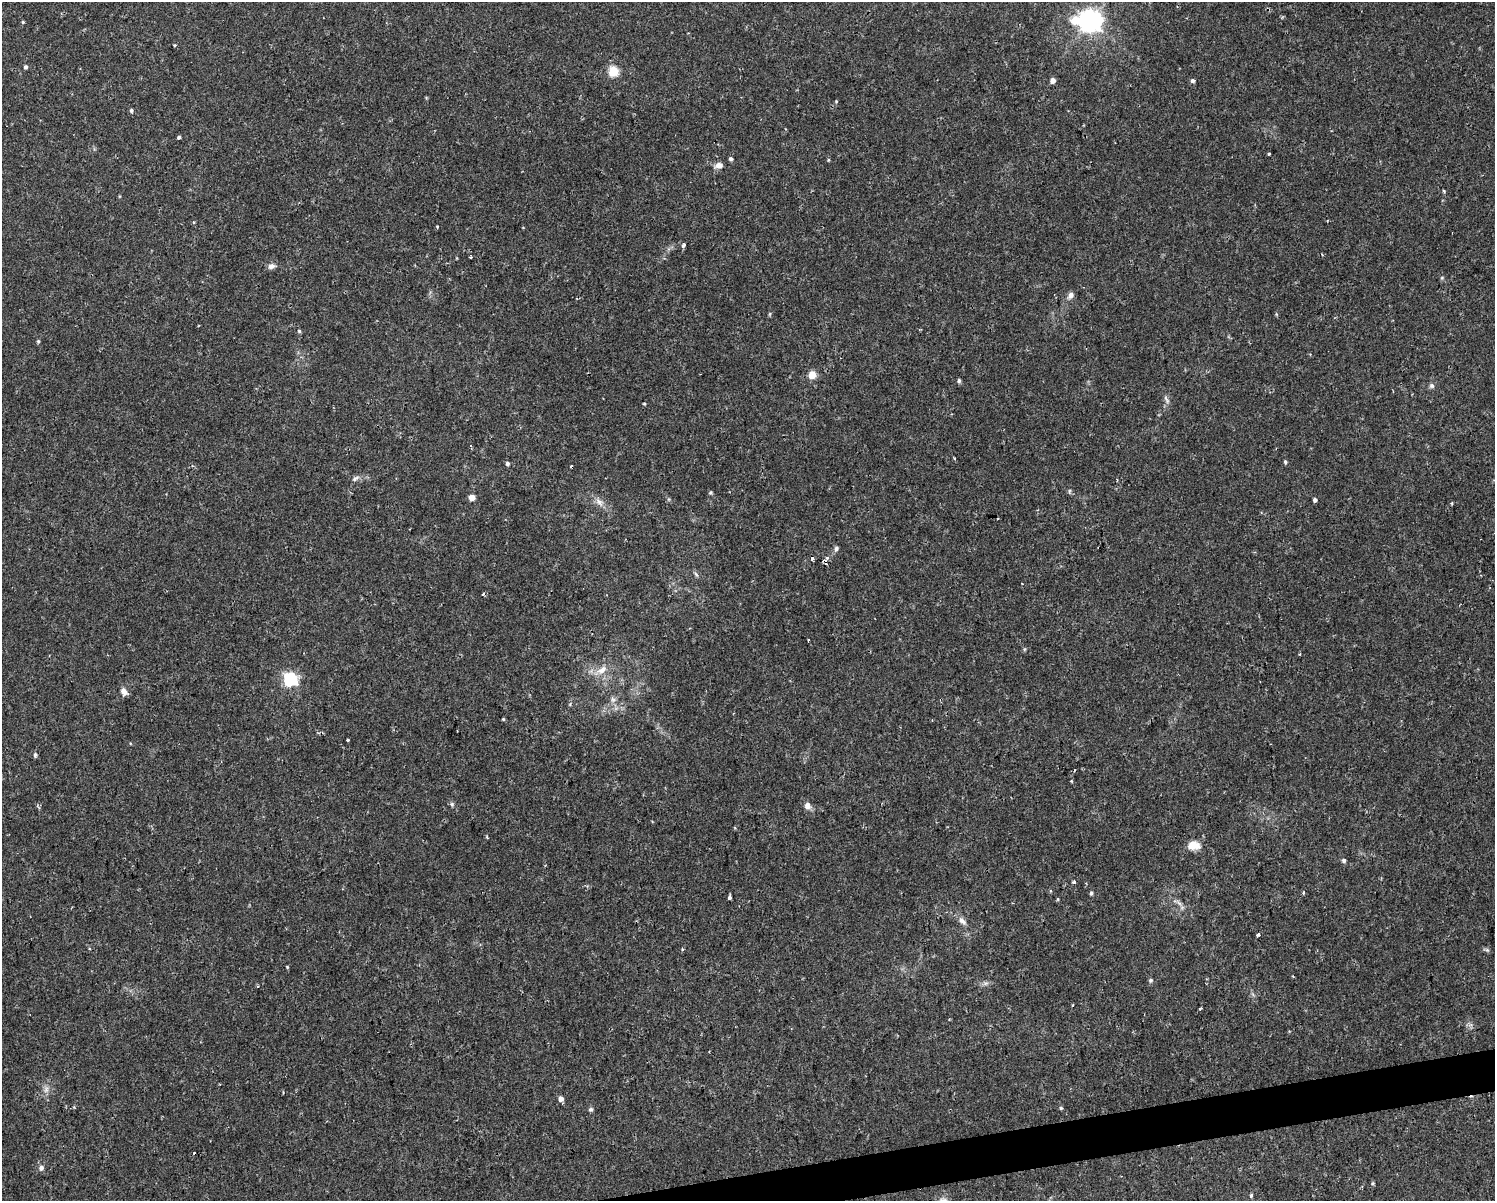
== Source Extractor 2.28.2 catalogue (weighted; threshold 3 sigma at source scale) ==
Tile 5 of 3 x 4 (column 2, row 2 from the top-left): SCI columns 1561-3053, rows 2401-3599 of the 4573 x 4799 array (HDU 1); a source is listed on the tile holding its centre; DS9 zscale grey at full resolution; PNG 1497 x 1203 px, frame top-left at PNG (2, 2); no overlay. Shown black and unused: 2% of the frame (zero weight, under 2 of 3 exposures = <1% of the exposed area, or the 3 px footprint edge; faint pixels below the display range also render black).
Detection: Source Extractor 2.28.2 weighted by HDU 2 'WHT'; one run over the whole footprint, this tile lists its part. Background 0.0342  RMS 0.0031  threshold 0.0142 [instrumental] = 3 sigma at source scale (4.5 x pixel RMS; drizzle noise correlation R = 1.50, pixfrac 1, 0.0396/0.0396 arcsec/px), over >= 5 px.
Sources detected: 82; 1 inside a brighter object's white glare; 3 cosmic-ray / hot-pixel residue — not listed; the other 78 listed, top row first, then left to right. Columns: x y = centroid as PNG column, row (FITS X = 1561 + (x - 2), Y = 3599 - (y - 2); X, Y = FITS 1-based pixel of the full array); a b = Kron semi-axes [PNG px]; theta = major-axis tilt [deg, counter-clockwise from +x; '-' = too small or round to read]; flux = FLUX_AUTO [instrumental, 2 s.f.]
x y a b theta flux
1090 21 7 7 - 270
23 22 4 4 - 0.36
175 45 4 3 - 0.33
25 67 4 4 - 0.64
613 71 5 5 - 20
1053 81 4 4 - 2.2
1193 81 4 3 - 1.7
836 101 4 4 - 0.27
131 110 5 4 - 0.56
179 137 4 3 - 0.85
1269 154 3 3 - 0.54
731 159 5 5 - 0.59
828 160 5 3 - 0.29
719 165 11 7 8 1.7
1444 191 4 3 - 0.4
683 245 4 3 - 1.3
470 257 3 3 - 0.69
271 266 9 6 20 1.4
1442 278 6 4 -18 0.38
1071 295 8 7 - 1.5
299 331 5 5 - 0.41
38 341 4 4 - 0.4
812 375 5 5 - 9.2
959 381 5 5 - 0.62
1432 386 7 7 - 0.81
1166 399 12 4 -57 0.89
644 403 4 3 - 0.29
470 446 3 3 - 0.67
1285 462 5 4 - 0.56
507 463 5 4 - 0.69
571 466 3 2 - 0.38
355 478 9 6 29 1
711 493 5 4 - 0.42
472 497 4 4 - 3.9
1315 500 4 4 - 0.84
599 502 14 7 -48 2
1452 503 4 3 - 0.34
836 549 8 6 69 0.82
826 558 8 4 49 1.5
696 574 9 4 -54 0.62
1022 584 3 2 - 0.32
483 594 4 3 - 0.51
808 640 3 2 - 0.59
1025 649 6 4 70 0.37
1300 654 3 3 - 0.26
602 670 17 8 33 3.3
290 679 6 6 - 57
124 692 10 7 -55 1.6
613 699 9 7 -88 1.2
503 719 4 3 - 0.36
348 740 3 3 - 0.77
35 755 6 4 74 0.65
1071 781 3 3 - 0.36
452 804 7 5 -70 0.63
807 806 9 8 - 1.8
487 837 4 3 - 0.35
1193 846 16 10 -3 3.7
1344 860 6 5 - 0.64
1074 882 3 3 - 0.71
1091 893 5 4 - 0.51
1304 893 3 3 - 0.68
729 898 4 3 - 2
1058 899 5 3 - 0.3
1182 907 7 4 19 0.63
962 921 14 7 -49 1.7
1258 935 4 3 - 1.5
682 949 4 3 - 0.4
1487 950 5 5 - 0.55
287 967 4 3 - 0.27
1151 980 6 5 - 0.58
258 986 3 3 - 0.41
1200 1009 3 3 - 1.1
46 1089 7 7 - 1.1
561 1099 5 5 - 1.7
1061 1108 5 4 - 0.43
591 1109 6 5 - 0.63
41 1168 7 7 - 1.1
1251 1196 4 4 - 0.7
Overlapping masked pixels (flux is a lower limit): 1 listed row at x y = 826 558